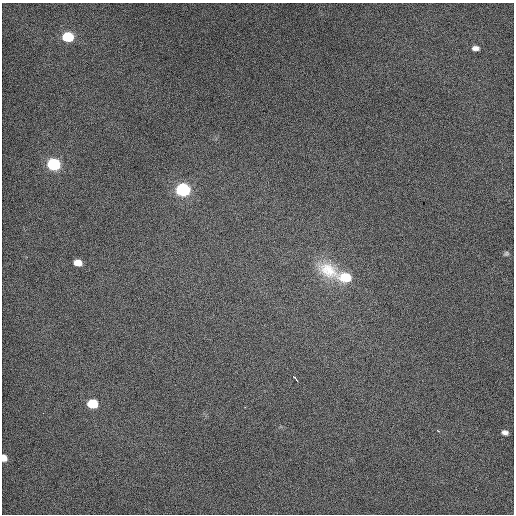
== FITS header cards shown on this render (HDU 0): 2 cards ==
NAXIS1  =                  512 / Axis length
NAXIS2  =                  512 / Axis length

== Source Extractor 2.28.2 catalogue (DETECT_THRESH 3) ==
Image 512 x 512 px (HDU 0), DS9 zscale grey, 1 PNG px = 1 image px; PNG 516 x 516 px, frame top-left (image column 1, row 512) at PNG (2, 3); no overlay
Background 469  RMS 2.4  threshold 7.32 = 3 sigma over >= 5 px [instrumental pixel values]
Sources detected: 15; all 15 listed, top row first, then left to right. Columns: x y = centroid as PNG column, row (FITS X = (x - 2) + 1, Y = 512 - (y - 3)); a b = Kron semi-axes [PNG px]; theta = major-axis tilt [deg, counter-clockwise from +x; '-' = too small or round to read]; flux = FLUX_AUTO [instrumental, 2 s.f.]
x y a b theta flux
68 37 8 6 -6 8200
475 48 6 4 -3 710
54 164 8 6 -11 22000
183 190 8 7 - 29000
506 254 6 5 - 280
78 263 7 5 -13 1900
328 270 33 20 -27 6200
345 277 10 7 -11 7100
296 379 10 3 -51 380
92 404 7 6 - 7600
245 407 2 2 - 98
43 413 2 2 - 58
437 430 4 3 - 160
505 433 6 4 -18 690
4 458 6 4 -74 1700
At the frame edge (FLAGS 8, measured only in part): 1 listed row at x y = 4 458